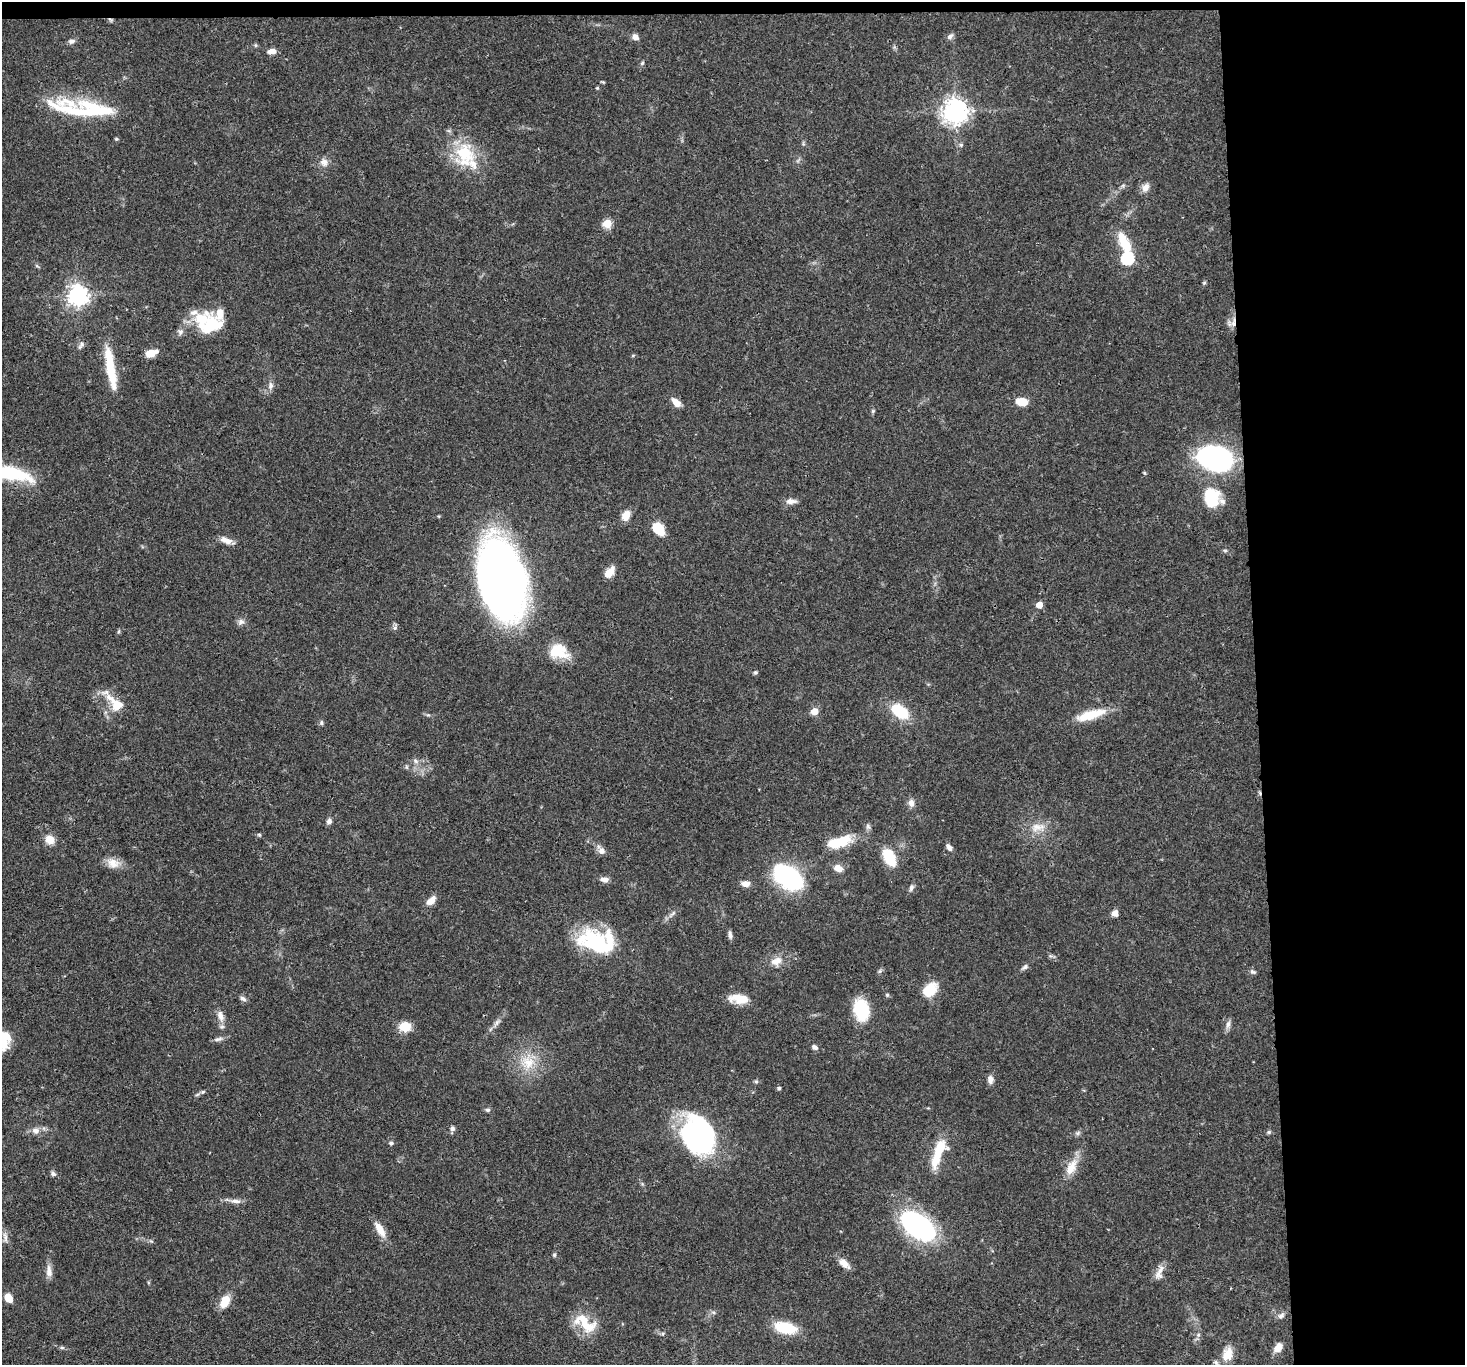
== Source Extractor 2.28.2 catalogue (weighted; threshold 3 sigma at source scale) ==
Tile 3 of 3 x 3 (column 3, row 1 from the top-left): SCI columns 2926-4388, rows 2875-4237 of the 4388 x 4360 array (HDU 1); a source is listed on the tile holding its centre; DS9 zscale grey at full resolution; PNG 1467 x 1367 px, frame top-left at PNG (2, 2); no overlay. Shown black and unused: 15% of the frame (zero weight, under 3 of 4 exposures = <1% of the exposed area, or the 3 px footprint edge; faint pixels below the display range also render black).
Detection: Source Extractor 2.28.2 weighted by HDU 2 'WHT'; one run over the whole footprint, this tile lists its part. Background 0.0563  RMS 0.0035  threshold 0.016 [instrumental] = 3 sigma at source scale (4.5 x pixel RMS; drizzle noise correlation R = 1.50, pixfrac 1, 0.05/0.05 arcsec/px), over >= 5 px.
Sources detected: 137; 4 inside a brighter object's white glare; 1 cosmic-ray / hot-pixel residue — not listed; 13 inside a brighter listed object's ellipse — not listed separately; the other 119 listed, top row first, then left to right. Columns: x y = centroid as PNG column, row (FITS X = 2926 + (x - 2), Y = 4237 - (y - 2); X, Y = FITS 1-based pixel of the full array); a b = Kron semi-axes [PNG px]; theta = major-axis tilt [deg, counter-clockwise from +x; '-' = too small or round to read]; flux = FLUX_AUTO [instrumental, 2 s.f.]
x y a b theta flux
110 20 7 4 -43 0.65
950 36 10 6 42 1.2
635 37 8 7 - 1.8
72 41 9 6 16 1.2
255 45 6 4 -71 0.44
272 51 9 5 8 2.6
642 63 7 4 45 0.56
597 88 4 4 - 0.4
78 111 81 22 -17 26
955 111 8 8 - 290
961 145 6 5 - 0.66
465 153 28 24 -54 17
324 162 11 11 - 2.3
1145 187 12 9 59 2.2
607 223 5 5 - 15
1124 242 31 12 -65 9.8
1127 258 6 6 - 42
1204 283 5 5 - 0.48
78 295 8 7 - 190
201 321 28 19 78 13
1233 323 16 5 82 2.1
180 332 8 7 - 1.3
81 345 11 5 66 1.1
151 353 13 7 19 4.8
110 368 52 9 -81 14
271 385 10 7 75 1.6
1022 401 11 8 -5 5.1
676 402 13 7 -47 2.9
873 411 5 5 - 0.46
1215 458 33 21 -14 60
11 473 47 13 -12 24
1211 497 23 17 -78 14
791 501 14 7 1 1.9
626 515 9 7 66 4.9
658 529 13 8 -49 9.6
227 541 17 7 -19 2.9
1225 551 6 4 -1 0.49
609 572 14 8 53 3.7
502 579 72 37 -78 260
1039 605 5 5 - 5.4
241 622 9 8 - 1.4
395 628 7 5 69 0.87
119 631 7 3 71 0.48
558 651 23 17 -14 9.7
755 672 6 5 - 0.57
117 705 17 14 -33 6.3
814 711 5 5 - 5.5
899 711 20 12 -37 13
1091 715 36 10 17 10
321 723 7 5 85 0.65
415 761 8 6 -23 1.1
911 803 10 7 -80 1.9
329 821 6 6 - 1.3
1038 827 22 11 10 5.1
259 835 5 4 - 0.53
50 840 9 8 - 4.4
839 842 29 11 17 12
949 847 9 5 -58 1.4
601 851 10 9 - 1.8
889 857 15 9 -61 14
113 863 18 13 -14 3.8
838 868 9 7 -23 3.4
786 874 26 20 -50 40
604 880 11 6 -6 1.8
745 884 10 7 0 2.4
911 888 10 5 70 1.1
431 901 13 7 44 3
1115 913 7 6 - 2.1
672 914 14 4 43 1.3
730 935 11 5 -85 1.1
596 942 35 23 -48 27
776 961 17 11 17 3.8
1025 967 10 6 32 0.99
1253 971 9 4 -14 0.73
930 989 18 13 43 8.5
887 995 5 4 - 0.58
243 999 9 6 -32 1
739 999 24 11 -7 6.3
861 1010 16 11 -77 21
220 1016 16 9 -72 2.9
497 1022 11 5 52 1.4
1228 1024 11 6 78 1.5
405 1027 12 9 0 6.4
218 1039 12 5 13 1.2
4 1041 24 13 78 8
815 1047 8 5 -35 1.2
528 1062 20 19 - 9.3
990 1079 11 7 -87 1.8
756 1081 6 5 - 0.6
779 1088 5 4 - 0.62
203 1092 6 4 30 0.55
488 1110 7 5 -12 0.77
452 1128 7 6 - 1
35 1131 9 8 - 2
1269 1132 5 5 - 0.56
1078 1133 8 6 22 0.82
701 1136 39 21 -61 59
391 1143 6 5 - 0.73
938 1153 37 11 70 12
1071 1167 25 12 60 5.9
53 1174 8 6 -44 0.9
236 1201 16 6 -5 1.9
918 1226 26 15 -37 88
380 1229 20 8 -59 4.6
5 1237 16 5 -79 1.6
554 1255 6 4 76 0.62
844 1264 17 8 -41 2.9
49 1271 17 8 -84 2.5
1159 1272 22 9 71 2.9
8 1298 8 6 -57 5.8
225 1301 15 9 64 5.4
713 1312 6 4 -18 0.59
1281 1316 10 6 27 1.3
585 1323 32 16 -37 10
785 1328 21 10 -12 14
1198 1335 6 5 - 0.75
1278 1347 11 7 51 3.4
62 1348 6 4 -1 0.59
1227 1354 19 13 69 5.4
Overlapping masked pixels (flux is a lower limit): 2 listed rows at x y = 110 20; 1233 323
Isophote crosses this tile's border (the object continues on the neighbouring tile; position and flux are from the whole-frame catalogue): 2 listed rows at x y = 11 473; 4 1041